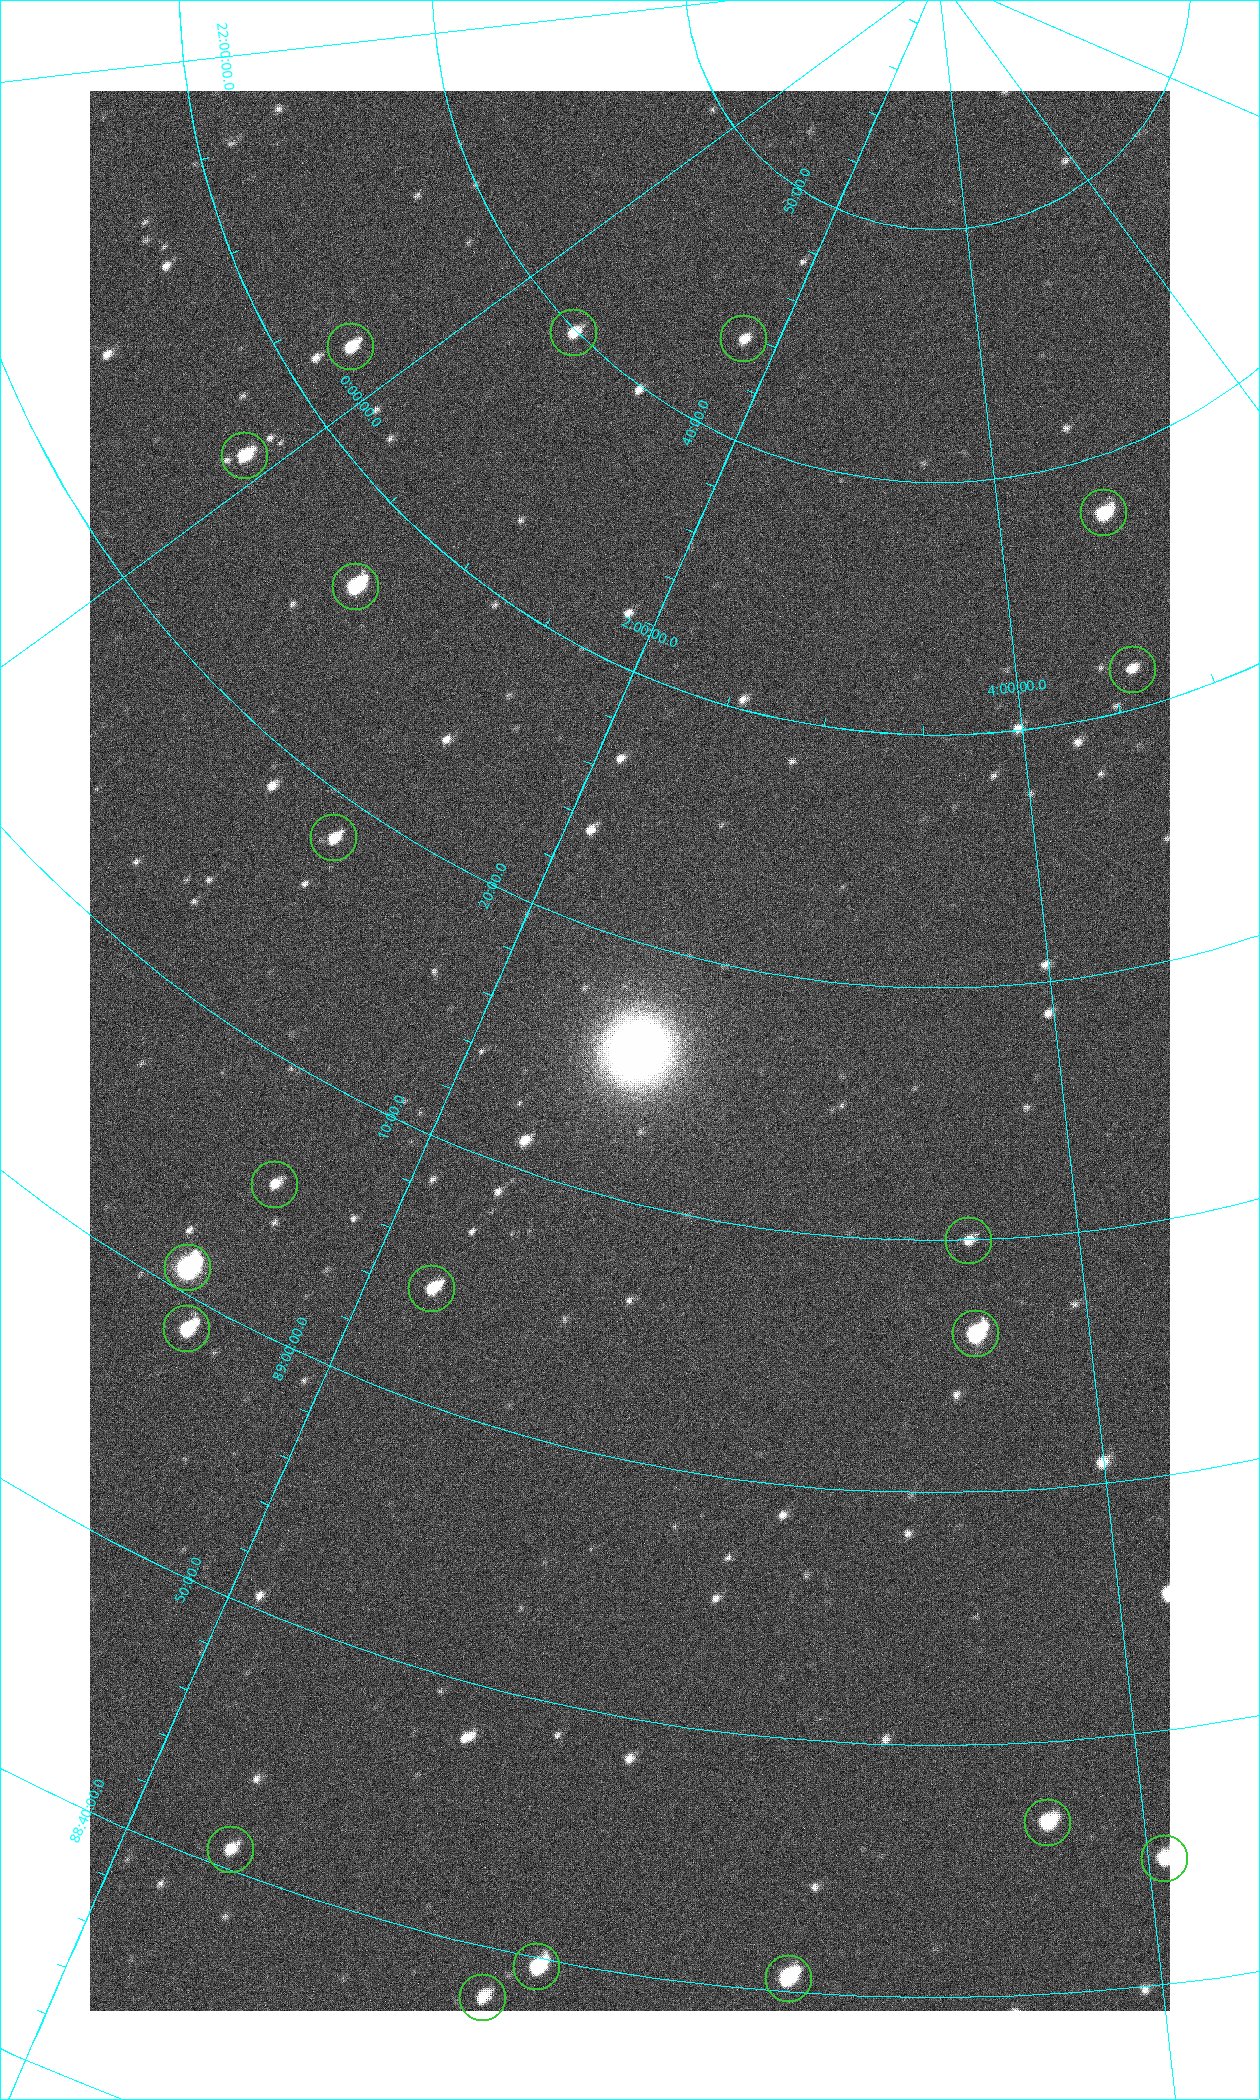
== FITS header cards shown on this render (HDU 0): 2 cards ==
NAXIS1  =                 1080 / length of data axis 1
NAXIS2  =                 1920 / length of data axis 2

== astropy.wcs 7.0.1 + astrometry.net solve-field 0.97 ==
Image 1080 x 1920 px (HDU 0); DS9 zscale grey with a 90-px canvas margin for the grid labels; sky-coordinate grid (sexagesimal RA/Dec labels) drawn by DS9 from the SOLVED WCS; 20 Tycho-2 reference stars matched to detected sources circled (green)
Header WCS: none
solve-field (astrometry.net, Tycho-2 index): SOLVED blind (the file carries no WCS)
Solved WCS: RA---TAN-SIP/DEC--TAN-SIP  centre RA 02:30:37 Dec +89:16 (37.65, +89.26 deg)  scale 2.37 arcsec/px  FOV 42.7' x 76.0'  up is -16 deg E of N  parity flipped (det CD > 0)
(file carries no celestial WCS; the grid is the blind solution)
Tycho-2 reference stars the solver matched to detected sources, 20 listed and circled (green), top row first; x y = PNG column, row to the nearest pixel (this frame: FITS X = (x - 90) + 1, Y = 1920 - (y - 91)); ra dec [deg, ICRS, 3 dp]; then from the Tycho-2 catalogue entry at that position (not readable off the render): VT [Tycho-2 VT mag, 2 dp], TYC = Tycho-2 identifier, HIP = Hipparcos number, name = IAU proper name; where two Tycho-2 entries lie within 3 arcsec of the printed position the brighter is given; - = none
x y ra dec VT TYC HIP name
573 332 7.906 +89.665 10.51 4627-6-1 - -
743 338 25.399 +89.729 11.04 4627-64-1 - -
350 346 355.808 +89.543 10.14 4662-135-1 - -
244 455 358.236 +89.445 9.52 4662-45-1 - -
1103 512 70.692 +89.630 9.34 4629-37-1 - -
355 586 9.931 +89.444 8.22 4627-49-1 3128 -
1132 669 69.250 +89.526 11.02 4629-45-1 - -
333 837 18.559 +89.307 10.52 4627-75-1 - -
274 1184 24.867 +89.092 10.76 4627-125-1 - -
968 1240 55.017 +89.166 11.19 4628-70-1 - -
187 1267 23.461 +89.016 6.47 4627-259-1 7283 -
431 1288 32.549 +89.073 9.84 4628-149-1 - -
186 1328 24.587 +88.980 9.00 4627-86-1 - -
975 1333 55.225 +89.105 8.15 4628-68-1 17195 -
1047 1822 57.015 +88.780 9.32 4628-84-1 - -
230 1849 32.945 +88.680 10.72 4628-99-1 - -
1164 1858 60.479 +88.750 9.70 4629-3-1 - -
536 1966 42.246 +88.661 8.90 4628-20-1 - -
788 1978 49.382 +88.676 8.64 4628-25-1 - -
482 1997 40.943 +88.634 10.89 4628-71-1 - -